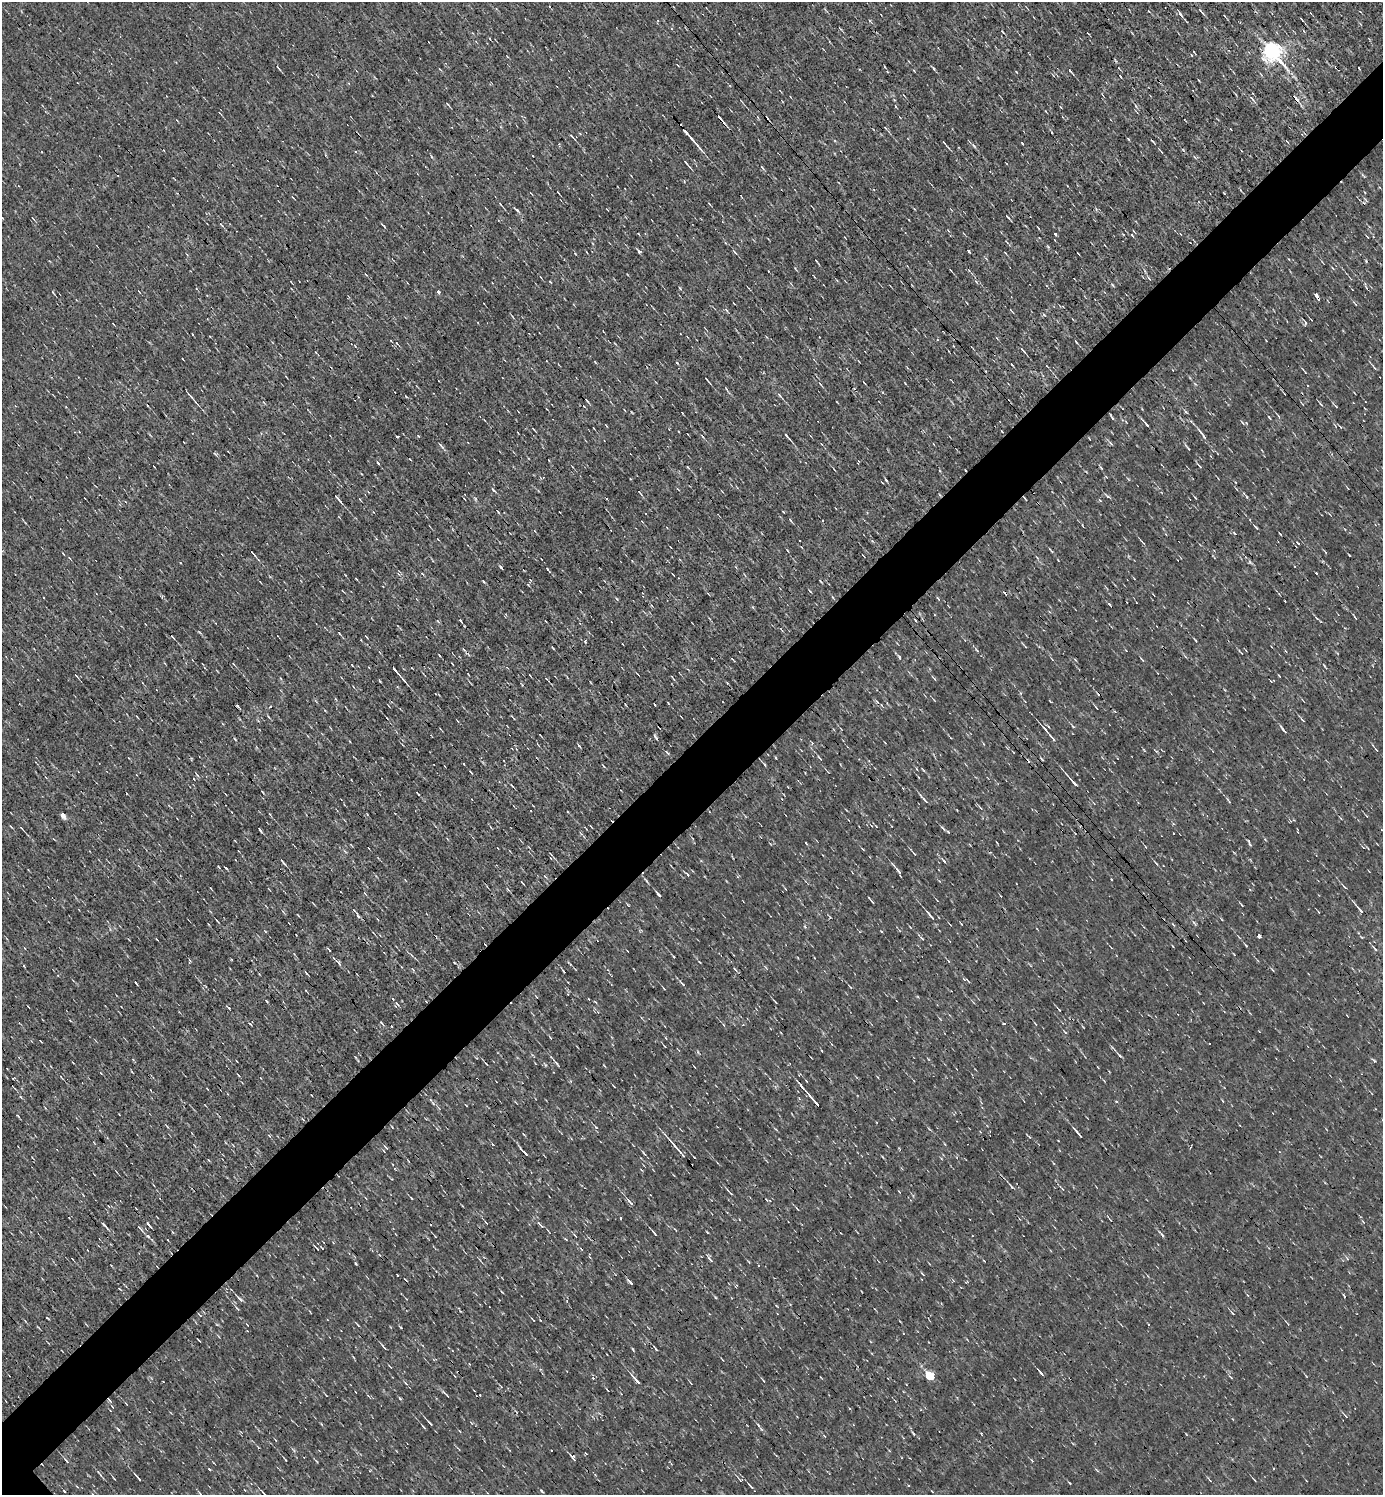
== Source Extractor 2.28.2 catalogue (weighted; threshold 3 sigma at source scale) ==
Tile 10 of 4 x 4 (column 2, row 3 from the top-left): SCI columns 1534-2914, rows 1494-2986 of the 5973 x 5973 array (HDU 1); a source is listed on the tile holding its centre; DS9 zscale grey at full resolution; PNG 1385 x 1497 px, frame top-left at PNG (2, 2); no overlay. Shown black and unused: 5% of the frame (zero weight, under 3 of 4 exposures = <1% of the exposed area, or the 3 px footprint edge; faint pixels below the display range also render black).
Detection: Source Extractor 2.28.2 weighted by HDU 2 'WHT'; one run over the whole footprint, this tile lists its part. Background 9.75e-05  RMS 0.041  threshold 0.185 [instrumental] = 3 sigma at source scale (4.5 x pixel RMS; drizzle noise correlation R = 1.50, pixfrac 1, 0.05/0.05 arcsec/px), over >= 5 px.
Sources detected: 326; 13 cosmic-ray / hot-pixel residue — not listed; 2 inside a brighter listed object's ellipse — not listed separately; the other 311 listed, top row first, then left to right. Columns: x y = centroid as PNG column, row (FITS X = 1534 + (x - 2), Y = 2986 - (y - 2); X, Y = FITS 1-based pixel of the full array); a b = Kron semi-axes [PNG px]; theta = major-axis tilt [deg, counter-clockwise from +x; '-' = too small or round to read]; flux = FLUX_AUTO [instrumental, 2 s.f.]
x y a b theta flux
1201 11 11 3 -49 7.5
1180 14 8 4 -49 11
1225 16 4 2 - 3.2
1301 19 5 2 - 4.8
1272 51 8 7 - 2200
1194 52 3 2 - 2.8
1191 55 3 2 - 3.2
507 56 6 2 -45 2.7
934 69 5 3 - 5.9
1070 70 5 3 - 30
887 71 4 2 - 3.5
914 71 4 3 - 2.9
1198 80 3 2 - 3
1296 98 15 4 -47 21
1252 99 10 4 -48 11
448 104 6 3 -47 5.4
1136 106 6 3 -70 5.4
720 118 10 3 -51 14
885 128 4 3 - 4.8
1231 129 3 2 - 2.2
571 136 6 3 -44 5.8
690 137 24 2 -49 50
1128 139 4 2 - 4.5
1152 141 5 2 - 4.6
1287 141 6 2 -44 3
944 143 6 2 -44 3.8
559 144 3 3 - 4.6
974 146 8 4 -47 8.1
1160 150 9 2 -42 4.2
1241 150 3 2 - 2.7
355 151 3 3 - 4.6
686 163 10 2 -50 9.1
1364 192 4 2 - 3.1
558 193 4 2 - 3.1
1224 193 3 2 - 3.4
709 204 4 2 - 3.9
501 205 8 3 -47 5.9
517 210 7 4 -48 7.8
1007 217 7 2 -51 6
33 219 5 2 - 2.9
221 224 6 3 -54 5
1055 234 3 2 - 5.4
639 251 8 4 -53 7.4
969 251 4 3 - 23
734 252 9 3 -51 6.5
817 261 8 2 -49 4
366 275 4 2 - 4.2
1149 278 5 3 - 4.9
680 288 5 4 - 4.5
1352 289 2 2 - 2.9
139 292 4 2 - 2.9
438 292 3 3 - 19
53 293 5 3 - 4.7
1317 296 4 3 - 33
1355 304 8 3 -60 4.4
726 310 6 4 -45 6.5
1011 311 7 2 -52 3.8
1044 315 6 3 -53 5.3
997 338 4 3 - 3.7
937 339 4 3 - 3.8
1076 342 5 2 - 4.5
396 343 5 3 - 4.7
1022 349 9 3 -47 8.2
546 361 3 2 - 2.3
595 362 6 2 -46 3.5
677 363 4 3 - 4.5
1047 366 5 3 - 3.4
1374 368 7 3 -49 5.6
1304 371 8 2 -51 4.6
707 380 7 2 -49 7.3
820 384 7 3 -46 5.6
780 395 8 3 -48 8
191 397 9 3 -47 6.9
406 397 4 3 - 3.5
587 400 6 2 -46 5.5
1321 404 6 3 -39 4.4
1336 406 5 3 - 4
1186 412 5 3 - 5.5
1269 417 5 3 - 4.8
1242 422 6 2 -57 3.8
1147 425 7 3 -58 7.9
1340 427 5 3 - 4
534 430 6 2 -46 3.8
1002 432 3 2 - 3.2
1203 435 20 4 -52 24
418 436 4 4 - 3.7
702 436 6 3 -53 5.4
787 437 12 2 -49 11
1188 448 9 2 -51 6.1
1199 466 7 3 -48 5.8
688 467 4 2 - 3.5
1101 468 6 3 -53 5.2
886 480 5 3 - 4.6
493 490 7 3 -37 5.7
640 492 8 3 -52 6.1
1108 496 7 4 -34 6.9
1246 496 11 3 -48 7.2
337 498 9 2 -50 13
1025 499 5 2 - 3.8
360 500 5 2 - 3.5
783 512 3 2 - 3.7
790 520 6 2 -46 5.2
1082 525 5 3 - 3
1256 527 6 3 -46 5.9
438 539 4 2 - 2.6
1143 543 8 3 -47 6.2
1051 550 10 2 -46 5.9
253 553 9 2 -47 9.5
1349 555 3 2 - 3.1
632 561 2 2 - 2.3
356 579 5 2 - 3.5
821 581 5 3 - 3.4
832 597 5 3 - 4.8
938 598 6 2 -45 3.7
752 607 4 3 - 4.9
1317 618 5 3 - 4.1
1355 618 7 2 -50 4.6
339 633 6 3 -53 4.6
366 637 4 2 - 3.2
1195 640 5 3 - 3.6
1025 646 7 3 -44 5.4
553 648 4 2 - 3.9
976 649 8 3 -61 6.2
464 650 6 4 -55 7.5
439 655 4 2 - 2.9
899 657 7 4 -64 7.7
1142 660 6 3 -54 4.8
352 665 3 2 - 3.1
395 671 15 3 -49 26
76 675 6 2 -49 3.6
530 675 3 2 - 2.3
672 678 7 2 -52 4.8
934 678 9 3 -51 5.1
877 702 7 4 -45 7
668 703 3 2 - 3.3
1096 708 6 2 -51 3.7
269 717 5 3 - 4.1
1303 720 7 3 -42 5.3
659 726 3 2 - 4.5
1073 726 8 4 -46 5.7
1283 730 12 3 -51 11
540 735 3 2 - 3.8
951 738 4 2 - 3
1052 738 16 4 -49 19
1376 750 6 3 -48 3.8
667 752 8 2 -55 4.7
820 758 9 3 -49 6.6
463 764 3 2 - 5.9
765 764 6 3 -52 5.7
194 779 3 2 - 2.8
1074 783 13 3 -48 18
512 786 6 3 -47 4.9
418 794 4 2 - 3.7
924 800 12 3 -46 9.9
531 811 2 2 - 3
270 814 5 3 - 3.8
62 815 5 4 - 34
871 825 6 3 -38 4.6
22 828 8 3 -47 5.2
943 828 8 3 -45 6.4
260 830 6 2 -58 5.3
498 848 3 2 - 3.2
913 853 8 2 -44 6
551 854 5 2 - 3.4
550 858 3 2 - 2.7
944 861 6 3 -54 6.7
283 862 7 2 -48 7.3
1156 863 7 2 -44 5.2
226 868 4 2 - 5.1
898 870 13 3 -50 14
545 876 5 3 - 5.1
522 882 4 2 - 3.5
1344 887 8 3 -44 7
508 889 7 2 -46 4.9
365 894 6 2 -45 3.5
659 894 6 3 -49 11
871 901 9 2 -49 6.8
313 903 5 2 - 3.2
628 905 5 3 - 3.3
1360 910 14 3 -49 18
298 915 4 2 - 3.1
358 916 8 3 -62 7
930 916 12 3 -49 16
1194 923 8 3 -48 7.3
961 924 3 2 - 4.9
265 931 4 3 - 3.6
1259 936 3 3 - 120
329 949 5 2 - 4.6
1375 949 9 3 -44 7.8
673 956 3 2 - 3.9
189 961 7 3 81 4.2
337 961 8 4 -34 9.6
699 962 4 2 - 3.7
454 963 3 2 - 4.3
24 966 4 3 - 3.4
564 971 4 2 - 5.5
306 973 5 2 - 4.5
259 974 3 3 - 3
964 979 6 4 -24 6.9
136 984 5 2 - 5.3
682 984 10 3 -43 10
850 987 5 2 - 3.5
306 991 4 2 - 2.9
393 999 3 3 - 5.4
426 1001 4 2 - 3
775 1002 6 2 -50 3.7
229 1008 4 3 - 8.2
1059 1010 4 2 - 3.7
70 1020 4 2 - 3.3
382 1023 6 3 -45 5.4
250 1024 5 2 - 4.7
1004 1024 3 3 - 5
391 1026 3 2 - 3.3
1083 1027 4 2 - 2.9
1065 1032 6 3 -38 3.9
550 1037 5 3 - 4.1
1119 1055 9 3 -47 8.1
1374 1060 6 4 -43 5.9
73 1063 3 2 - 2.8
486 1064 5 2 - 3.2
557 1064 10 3 -56 7.4
132 1072 4 3 - 3
101 1073 4 2 - 2.6
61 1077 5 3 - 3.9
13 1078 5 3 - 3.7
614 1086 5 2 - 3.1
150 1090 3 2 - 3.6
311 1095 3 2 - 2.9
21 1097 4 3 - 3.6
814 1100 24 3 -49 34
433 1103 7 4 -46 7.2
18 1116 6 3 -36 3.9
303 1119 4 2 - 3.8
596 1127 5 3 - 4.2
1078 1133 17 3 -50 13
269 1136 6 3 -44 4.5
386 1147 6 3 -36 5
678 1149 27 2 -49 32
526 1154 7 3 -51 9.7
644 1154 8 3 -55 5.8
694 1157 3 2 - 2.6
208 1160 4 3 - 3.2
1011 1186 8 3 -52 7.3
1062 1189 6 4 -57 5.3
731 1193 5 2 - 4.3
411 1198 4 2 - 3.4
630 1202 13 4 -47 13
797 1209 7 2 -50 4
621 1218 3 2 - 3.8
486 1222 4 2 - 3.9
104 1224 7 3 -45 6.5
149 1224 7 2 -51 10
540 1225 14 4 -52 11
139 1227 12 3 -45 7.1
707 1232 3 2 - 3.1
654 1233 8 2 -50 7
1161 1234 13 3 -50 8.6
148 1236 7 4 -39 8.9
435 1236 3 2 - 2.6
575 1236 7 3 -55 4.7
317 1248 7 2 -48 4.7
581 1249 5 3 - 4.2
87 1250 3 2 - 2.9
1347 1258 6 4 -46 5.3
72 1259 3 2 - 3.3
710 1259 13 3 -54 11
630 1282 7 2 -41 8.9
715 1297 5 3 - 3.9
240 1299 9 3 -46 12
237 1308 6 3 -45 5.2
1232 1313 6 3 -52 4.4
200 1315 6 4 -37 4.4
47 1318 4 2 - 3.6
533 1320 5 2 - 3.7
1287 1323 5 2 - 3.6
357 1325 8 2 -54 4
400 1327 5 3 - 4
199 1341 4 2 - 3.8
384 1347 9 2 -52 6.7
655 1348 7 2 -52 5.7
633 1349 5 3 - 4
469 1364 3 3 - 3.1
1041 1373 8 2 -49 11
930 1376 5 5 - 200
1231 1377 7 2 -40 4.1
636 1380 16 4 -48 21
763 1380 5 2 - 3.6
405 1383 6 3 -67 4.7
326 1395 4 3 - 3.1
447 1395 7 3 -48 4.8
400 1398 4 4 - 4.3
110 1401 9 4 -46 12
1346 1416 7 4 -48 5.6
430 1423 9 3 -47 8.3
758 1425 7 2 -46 5.6
423 1427 5 2 - 5.6
118 1429 5 3 - 3.9
913 1433 6 3 -46 4.7
573 1458 7 4 -75 10
285 1459 4 2 - 5
66 1461 8 3 -51 11
1274 1469 3 3 - 25
100 1474 12 2 -49 8.1
114 1478 5 2 - 3.7
138 1478 10 2 -49 8.4
740 1480 7 4 -47 5.6
1209 1480 8 2 -55 4.3
751 1486 7 2 -48 9.4
908 1486 3 3 - 14
542 1491 6 3 -38 5.2
264 1494 7 2 -52 7.2
Overlapping masked pixels (flux is a lower limit): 8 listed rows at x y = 1272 51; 1296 98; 720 118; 1317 296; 1025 499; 659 726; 426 1001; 110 1401
Isophote crosses this tile's border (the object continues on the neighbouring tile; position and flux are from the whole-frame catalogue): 1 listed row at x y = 264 1494
Unlisted compact peaks at least as high as the median listed source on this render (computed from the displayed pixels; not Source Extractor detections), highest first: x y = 585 641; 356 1264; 1366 261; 547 569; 579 746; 483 581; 209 1469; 442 447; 617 599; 460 620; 528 585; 806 843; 1132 235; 1250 845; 1298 543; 776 758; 215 454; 384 226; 762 167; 1016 72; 1112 418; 1048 246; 631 412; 805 926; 1316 573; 905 383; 810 591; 1279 676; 687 874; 830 917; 502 1292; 550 282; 431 156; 355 346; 872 541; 266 1001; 1195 384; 1195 497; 1306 1376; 1120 76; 928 1059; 1116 1101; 1242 905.